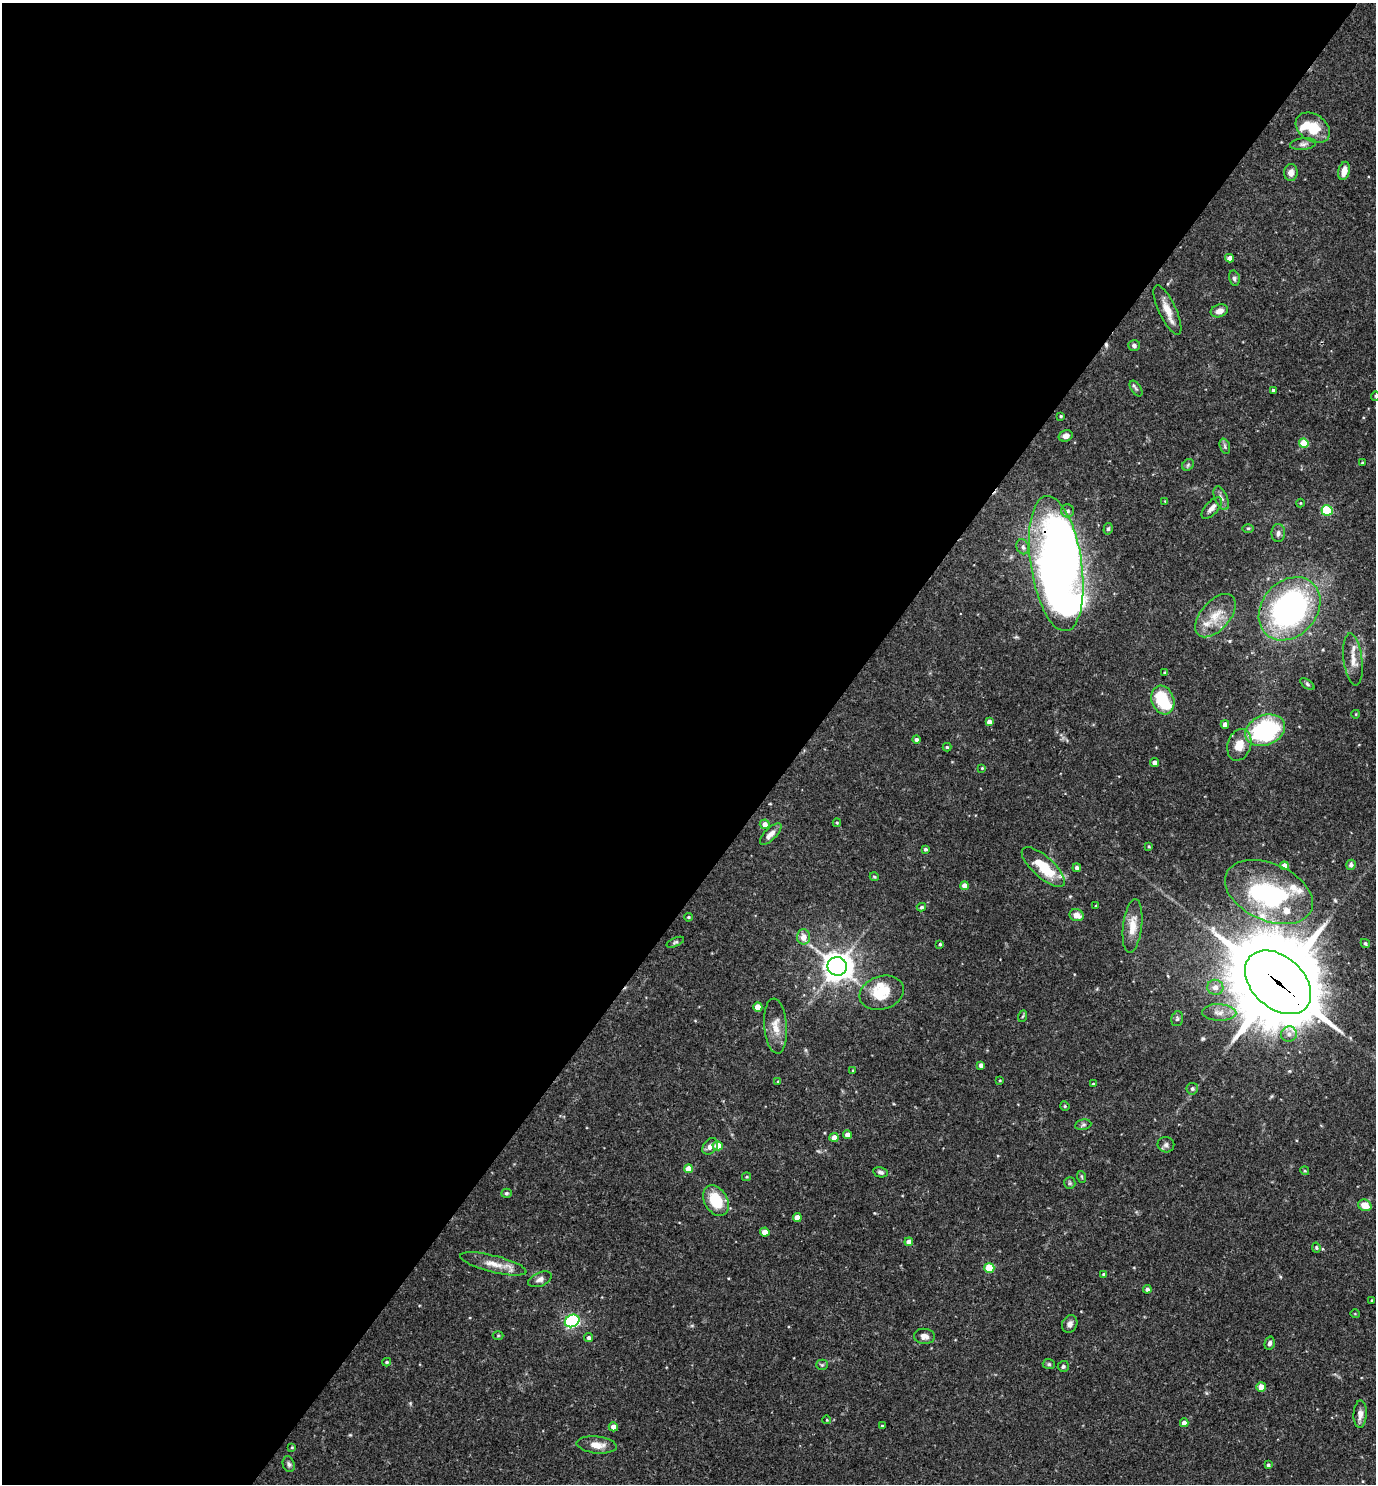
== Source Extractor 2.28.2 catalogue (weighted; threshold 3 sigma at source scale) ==
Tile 5 of 4 x 4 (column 1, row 2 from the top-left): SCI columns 149-1522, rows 2967-4448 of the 5936 x 5931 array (HDU 1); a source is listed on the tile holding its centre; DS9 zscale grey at full resolution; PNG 1378 x 1486 px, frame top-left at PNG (2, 3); each listed source drawn as its Kron ellipse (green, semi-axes under 4 px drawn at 4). Shown black and unused: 58% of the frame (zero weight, under 3 of 4 exposures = <1% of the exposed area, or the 3 px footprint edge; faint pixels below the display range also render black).
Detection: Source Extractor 2.28.2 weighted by HDU 2 'WHT'; one run over the whole footprint, this tile lists its part. Background 0.0682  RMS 0.0034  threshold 0.0154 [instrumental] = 3 sigma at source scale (4.5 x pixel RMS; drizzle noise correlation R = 1.50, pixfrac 1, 0.05/0.05 arcsec/px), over >= 5 px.
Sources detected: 139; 3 inside a brighter object's white glare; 1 cosmic-ray / hot-pixel residue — neither listed nor drawn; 7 inside a brighter listed object's ellipse — not listed separately; the other 128 listed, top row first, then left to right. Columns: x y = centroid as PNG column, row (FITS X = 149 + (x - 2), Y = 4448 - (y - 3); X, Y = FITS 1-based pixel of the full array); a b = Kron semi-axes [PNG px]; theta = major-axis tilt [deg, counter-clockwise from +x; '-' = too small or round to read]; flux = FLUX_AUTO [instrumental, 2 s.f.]
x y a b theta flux
1313 128 18 13 -34 9
1303 144 13 5 6 1.2
1344 171 9 5 75 3.3
1291 173 8 7 - 2.2
1230 258 4 4 - 2.1
1234 278 8 5 -76 0.87
1167 310 27 8 -65 4.5
1219 311 9 6 19 1.9
1134 345 6 5 - 0.8
1136 389 9 4 -55 0.74
1273 390 3 3 - 0.42
1375 396 5 3 - 0.29
1061 416 3 3 - 0.39
1066 436 7 5 17 1.7
1304 443 5 4 - 9.4
1225 446 8 5 -72 0.76
1362 463 4 3 - 0.44
1188 465 6 5 - 0.62
1221 498 12 6 -66 1.4
1165 501 4 4 - 0.27
1300 503 4 4 - 0.31
1212 508 13 6 47 2
1327 510 5 5 - 20
1068 511 6 6 - 1.1
1248 528 6 4 0 0.43
1108 529 6 4 74 0.6
1278 533 9 6 89 1.3
1023 547 7 6 - 1.1
1056 563 68 25 -81 300
1289 609 35 27 48 86
1215 616 26 14 49 7.5
1353 660 26 9 -83 4.1
1165 673 3 3 - 0.51
1307 684 8 4 -37 0.62
1163 700 15 11 -70 15
1356 714 4 3 - 0.27
989 722 4 4 - 1.5
1225 724 4 4 - 2
1265 730 21 15 22 44
916 740 4 4 - 0.96
1239 745 16 11 72 5.6
947 747 4 4 - 0.45
1155 763 4 4 - 1.9
982 768 3 3 - 0.3
837 823 4 4 - 0.41
765 824 5 4 - 2.2
771 834 14 6 45 2.1
1149 846 3 3 - 0.34
925 849 3 3 - 0.63
1351 865 5 4 - 1.2
1284 866 4 4 - 3.2
1043 867 27 10 -42 13
1077 868 4 4 - 1.1
874 877 4 4 - 0.41
964 886 4 4 - 2.2
1269 892 46 28 -24 44
1096 906 3 3 - 0.34
921 907 5 4 - 0.71
1077 915 7 6 - 2.8
688 917 4 3 - 0.43
1132 926 27 9 83 5.6
804 937 7 6 - 3.1
675 942 9 4 23 0.65
1365 943 5 4 - 0.57
940 944 3 3 - 0.49
837 966 10 9 - 390
1278 982 38 26 -42 4600
1215 987 8 7 - 2.3
882 993 22 16 17 11
758 1007 5 4 - 3.8
1219 1012 17 8 -3 2.7
1023 1016 6 3 70 0.4
1177 1019 8 5 74 0.71
776 1026 27 11 -85 4.9
1289 1034 8 7 - 1.5
981 1065 4 4 - 1.3
853 1070 4 3 - 0.27
1000 1080 3 3 - 0.32
778 1081 4 3 - 0.34
1093 1084 3 3 - 0.38
1192 1089 6 5 - 0.8
1065 1106 5 4 - 0.42
1083 1125 8 5 9 0.71
847 1135 4 4 - 2.4
834 1137 4 4 - 2.2
1166 1145 8 7 - 1.1
710 1146 9 6 50 1.7
718 1146 5 4 - 4.3
688 1169 4 4 - 3.7
1305 1171 4 3 - 0.34
880 1172 7 5 -13 0.91
746 1177 4 3 - 0.42
1082 1177 6 3 -71 0.42
1070 1183 6 5 - 0.64
506 1193 5 4 - 0.57
716 1201 16 11 -60 11
1365 1205 7 5 -26 4.4
797 1217 4 4 - 2.8
765 1232 5 4 - 3.6
909 1242 4 4 - 2
1316 1248 5 4 - 0.52
493 1264 34 8 -14 5
989 1268 5 5 - 13
1104 1274 4 3 - 0.77
540 1279 12 7 23 1.5
1147 1289 4 4 - 1.1
1372 1300 4 2 - 0.28
1355 1314 4 3 - 0.26
572 1321 7 6 - 69
1070 1324 9 7 62 1.5
498 1335 5 3 - 0.36
924 1336 10 7 -5 1.8
588 1338 4 4 - 0.87
1270 1343 7 5 75 1
387 1362 4 3 - 0.47
1049 1364 6 5 - 0.59
822 1365 5 5 - 0.52
1063 1366 5 5 - 0.63
1261 1387 5 4 - 5.3
1360 1414 14 6 87 2.2
827 1420 4 3 - 0.26
1184 1423 4 4 - 2.3
882 1426 3 3 - 0.3
613 1427 5 4 - 2
597 1445 20 8 -6 3.7
292 1447 4 4 - 0.33
289 1464 8 6 -71 0.9
1268 1465 4 3 - 0.63
Overlapping masked pixels (flux is a lower limit): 3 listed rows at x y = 1056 563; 1289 609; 1278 982
Isophote crosses this tile's border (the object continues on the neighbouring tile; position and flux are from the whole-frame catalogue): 1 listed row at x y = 1375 396